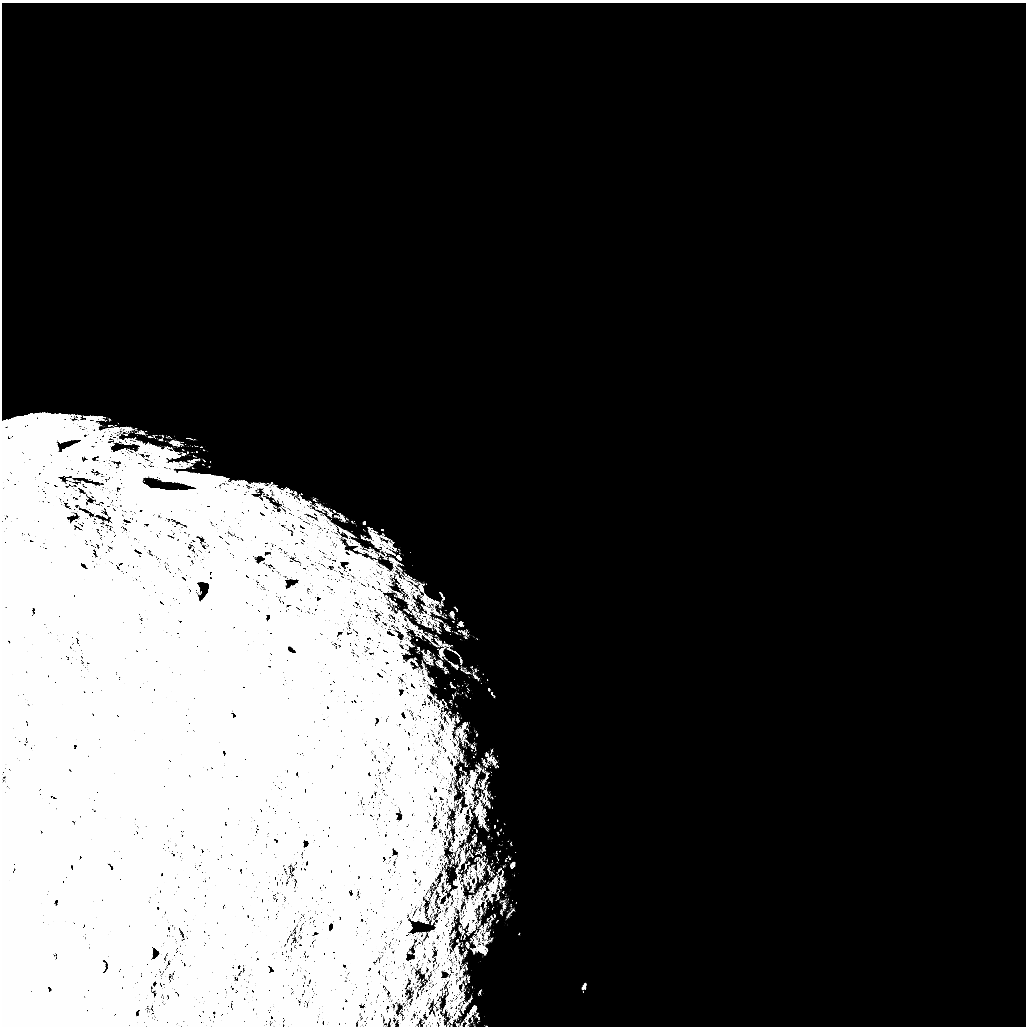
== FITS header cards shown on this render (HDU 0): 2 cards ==
NAXIS1  =                 1024 /
NAXIS2  =                 1024 /

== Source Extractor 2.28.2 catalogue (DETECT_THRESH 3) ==
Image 1024 x 1024 px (HDU 0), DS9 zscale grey, 1 PNG px = 1 image px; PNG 1028 x 1028 px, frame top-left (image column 1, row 1024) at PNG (2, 3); no overlay
Background 5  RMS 790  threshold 2380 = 3 sigma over >= 5 px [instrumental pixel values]
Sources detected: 22; all 22 listed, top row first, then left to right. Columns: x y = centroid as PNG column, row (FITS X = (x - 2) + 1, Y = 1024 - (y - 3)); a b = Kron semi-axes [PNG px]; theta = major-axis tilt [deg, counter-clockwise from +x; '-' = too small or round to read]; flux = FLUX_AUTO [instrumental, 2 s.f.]
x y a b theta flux
21 427 9 6 35 2.4e+05
93 427 8 6 0 1.5e+05
79 436 10 6 7 2.6e+05
42 449 27 19 20 1.3e+06
104 449 13 9 -13 3.2e+05
157 459 11 5 25 1.4e+05
214 481 29 14 19 1.2e+06
378 541 7 4 -72 1.1e+05
340 548 9 6 -80 2.1e+05
398 558 6 3 -44 8.0e+04
276 585 8 5 -63 2.0e+05
182 594 10 8 47 1.5e+05
398 658 10 7 -57 2.3e+05
383 663 6 3 -70 6.8e+04
416 685 7 4 -45 9.0e+04
394 693 10 5 76 1.5e+05
402 928 11 9 66 2.8e+05
480 950 10 5 -52 1.3e+05
402 957 8 5 83 1.0e+05
265 969 6 2 80 4.4e+04
437 974 9 5 -90 1.6e+05
473 1008 7 3 68 7.1e+04